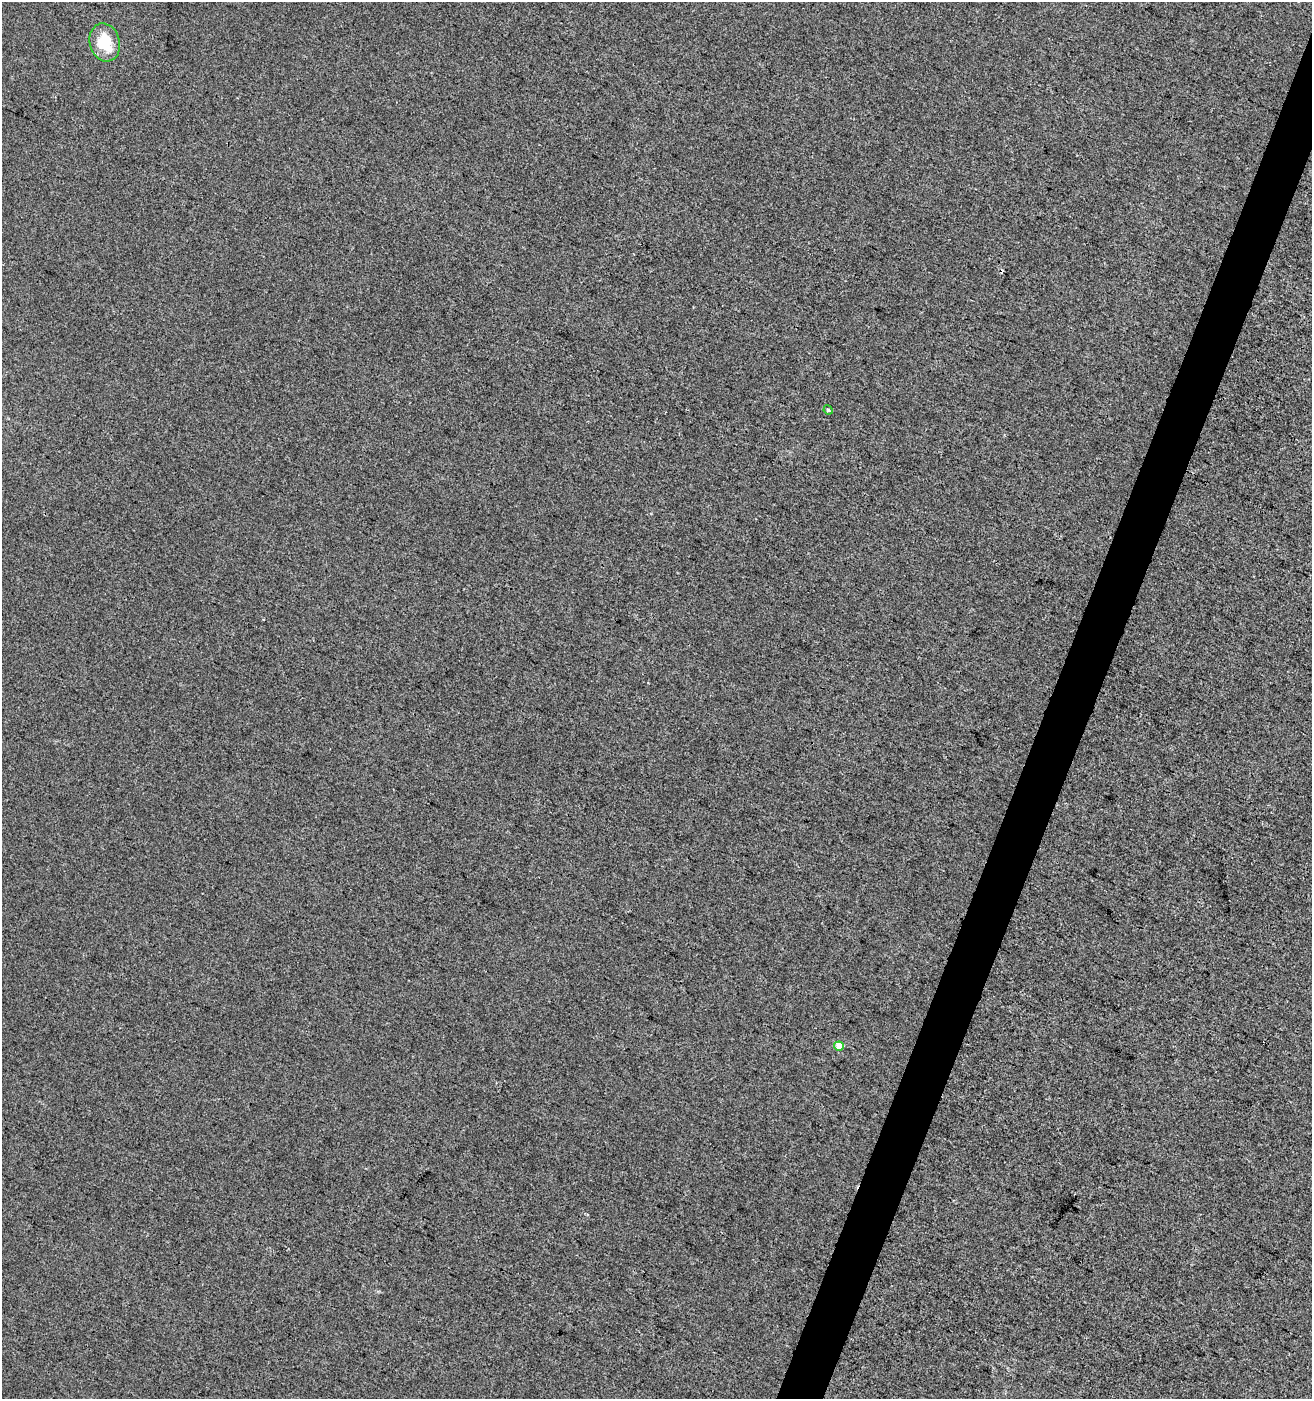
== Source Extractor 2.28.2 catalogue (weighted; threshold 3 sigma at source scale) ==
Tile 10 of 4 x 4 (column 2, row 3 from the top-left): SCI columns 1518-2827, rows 1405-2801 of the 5721 x 5596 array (HDU 1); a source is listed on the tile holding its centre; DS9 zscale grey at full resolution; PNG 1314 x 1401 px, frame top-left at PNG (2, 2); each listed source drawn as its Kron ellipse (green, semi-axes under 4 px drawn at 4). Shown black and unused: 3% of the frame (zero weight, under 3 of 4 exposures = <1% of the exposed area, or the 3 px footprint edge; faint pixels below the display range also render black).
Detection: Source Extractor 2.28.2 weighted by HDU 2 'WHT'; one run over the whole footprint, this tile lists its part. Background -5.16e-04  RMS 0.0034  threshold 0.0155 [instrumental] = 3 sigma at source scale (4.5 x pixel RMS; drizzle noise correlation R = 1.50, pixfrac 1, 0.0396/0.0396 arcsec/px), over >= 5 px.
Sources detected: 4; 1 cosmic-ray / hot-pixel residue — neither listed nor drawn; the other 3 listed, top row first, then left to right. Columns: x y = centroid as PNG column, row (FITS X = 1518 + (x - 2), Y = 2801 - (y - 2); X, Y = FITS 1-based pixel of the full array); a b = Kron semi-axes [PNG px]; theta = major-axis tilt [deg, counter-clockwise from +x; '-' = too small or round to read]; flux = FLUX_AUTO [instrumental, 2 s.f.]
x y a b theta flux
105 42 19 15 -75 11
828 410 5 4 - 0.4
839 1046 5 4 - 5.6